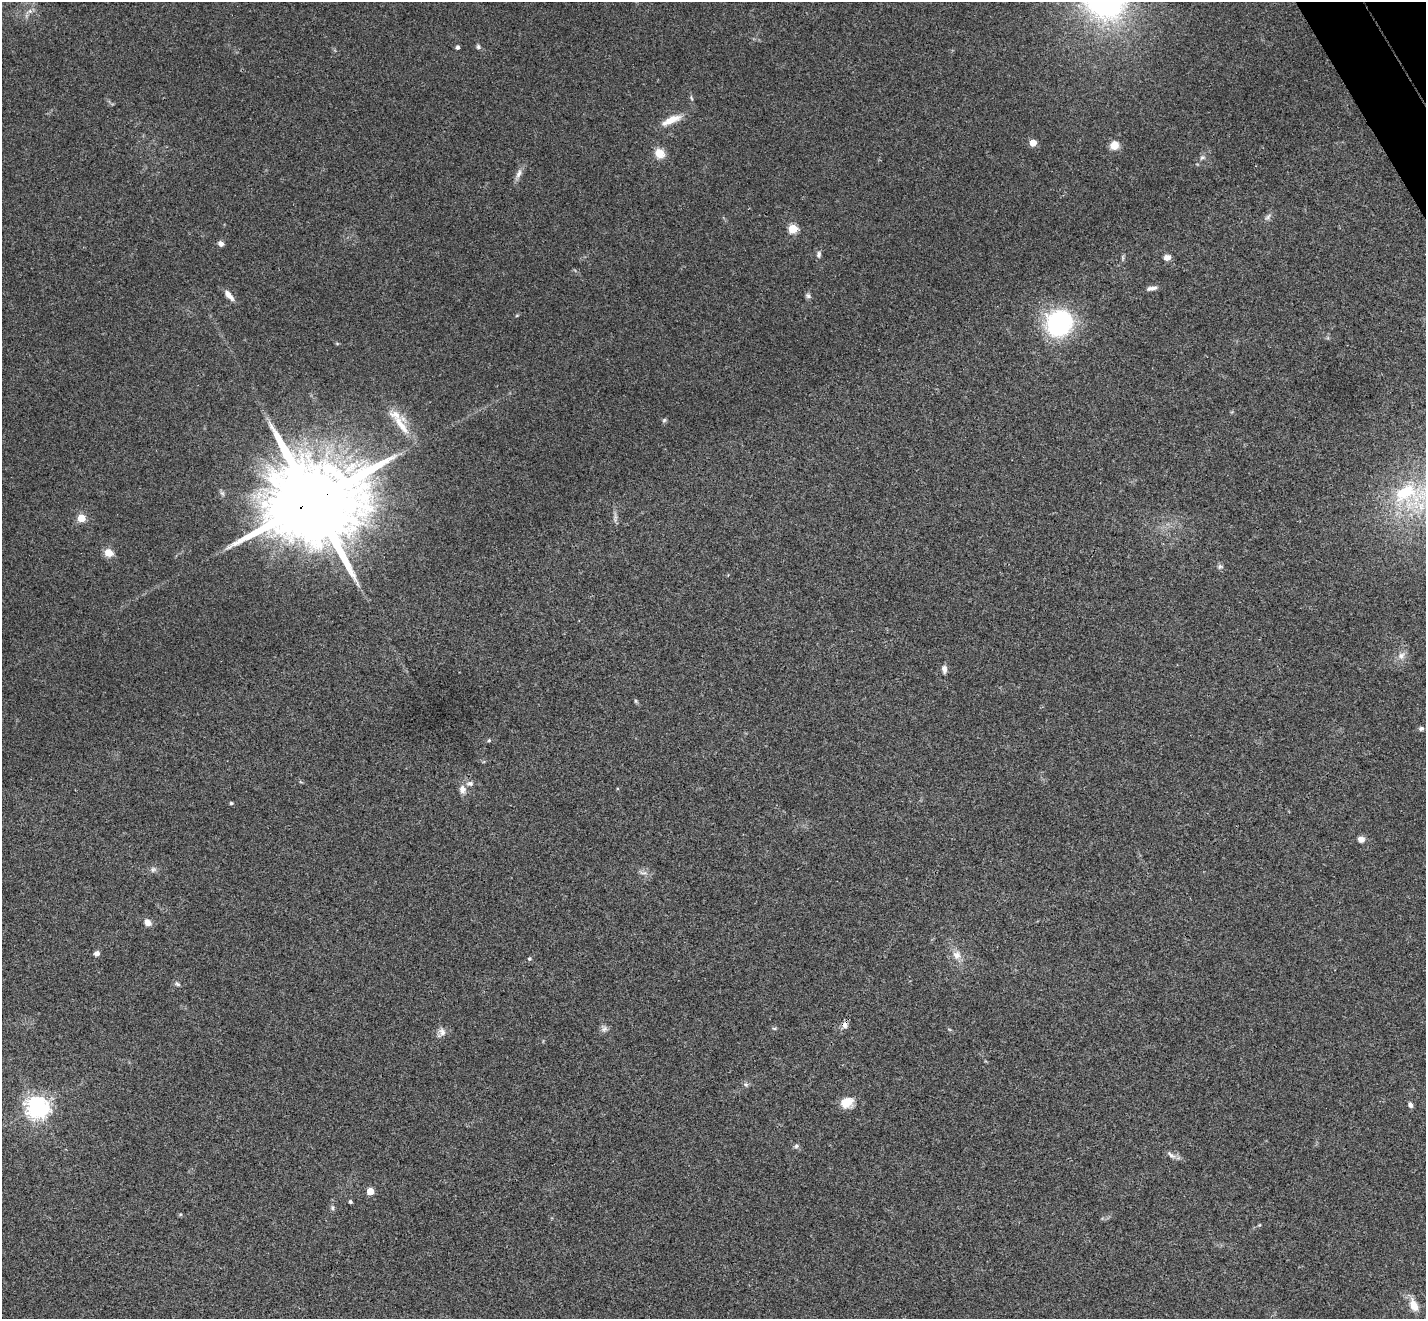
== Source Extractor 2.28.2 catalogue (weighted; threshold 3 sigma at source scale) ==
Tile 10 of 4 x 4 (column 2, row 3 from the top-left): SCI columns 1480-2903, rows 1636-2952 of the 5803 x 5771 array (HDU 1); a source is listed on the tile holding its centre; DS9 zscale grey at full resolution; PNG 1428 x 1321 px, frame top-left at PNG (2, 2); no overlay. Shown black and unused: <1% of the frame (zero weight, under 3 of 4 exposures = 6% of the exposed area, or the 3 px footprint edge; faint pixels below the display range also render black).
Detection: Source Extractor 2.28.2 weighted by HDU 2 'WHT'; one run over the whole footprint, this tile lists its part. Background 0.0573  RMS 0.0052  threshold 0.0232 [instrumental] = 3 sigma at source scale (4.5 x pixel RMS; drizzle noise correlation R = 1.50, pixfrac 1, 0.05/0.05 arcsec/px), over >= 5 px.
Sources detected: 61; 1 inside a brighter listed object's ellipse — not listed separately; the other 60 listed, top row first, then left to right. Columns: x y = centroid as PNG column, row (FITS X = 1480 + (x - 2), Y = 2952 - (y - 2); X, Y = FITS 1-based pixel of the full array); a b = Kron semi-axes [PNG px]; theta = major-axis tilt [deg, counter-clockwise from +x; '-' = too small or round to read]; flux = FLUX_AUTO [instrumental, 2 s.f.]
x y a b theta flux
30 11 7 6 - 1.6
457 47 4 4 - 1.3
478 47 6 5 - 1
671 120 29 9 24 7.8
1033 143 5 5 - 9.8
1114 145 8 8 - 6
660 153 12 10 -45 6.3
1202 157 8 6 25 1.4
519 174 16 6 70 2.9
1268 217 10 5 39 1.6
793 229 5 5 - 24
221 244 7 5 -42 2
819 254 9 6 79 1.5
1123 257 8 4 -81 0.84
1167 257 8 6 15 2.8
1152 288 13 5 13 2.2
229 295 15 6 -50 3.6
808 296 8 6 -29 1.2
1059 323 27 24 51 64
337 343 6 4 -19 0.57
664 420 6 5 - 0.82
401 425 39 10 -53 11
222 493 8 5 -44 1.1
1407 493 52 31 -5 55
313 501 28 20 22 13000
615 517 18 3 89 1.6
81 518 5 5 - 19
109 553 11 9 -17 4.7
1220 566 8 6 -5 1.3
1401 655 11 9 45 3.3
944 669 9 6 -83 2.1
635 701 6 4 -89 0.66
1421 728 7 6 - 1.1
489 740 5 5 - 0.66
470 783 11 7 10 2.3
462 789 11 8 -76 3.1
231 803 4 3 - 0.86
1361 839 8 7 - 3
153 870 9 7 37 1.6
643 873 13 4 2 1.6
147 922 8 7 - 3.3
97 953 7 6 - 1.7
957 955 12 11 - 4.6
529 959 5 5 - 0.79
177 984 8 5 -34 1.1
845 1025 11 7 76 2.4
604 1028 10 8 -51 1.9
774 1028 6 4 -18 0.67
442 1032 12 10 -85 2.9
746 1085 6 6 - 1.1
847 1103 14 11 25 8.3
1410 1105 7 5 -52 1.5
37 1107 7 7 - 400
796 1146 7 6 - 1.2
1171 1155 14 5 -38 2
370 1191 5 5 - 12
350 1202 3 3 - 0.96
332 1208 7 6 - 1.1
1259 1225 5 3 - 0.45
1414 1305 14 8 -68 7.1
Overlapping masked pixels (flux is a lower limit): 2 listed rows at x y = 313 501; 845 1025
Isophote crosses this tile's border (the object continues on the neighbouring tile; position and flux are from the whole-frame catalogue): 1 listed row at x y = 1407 493